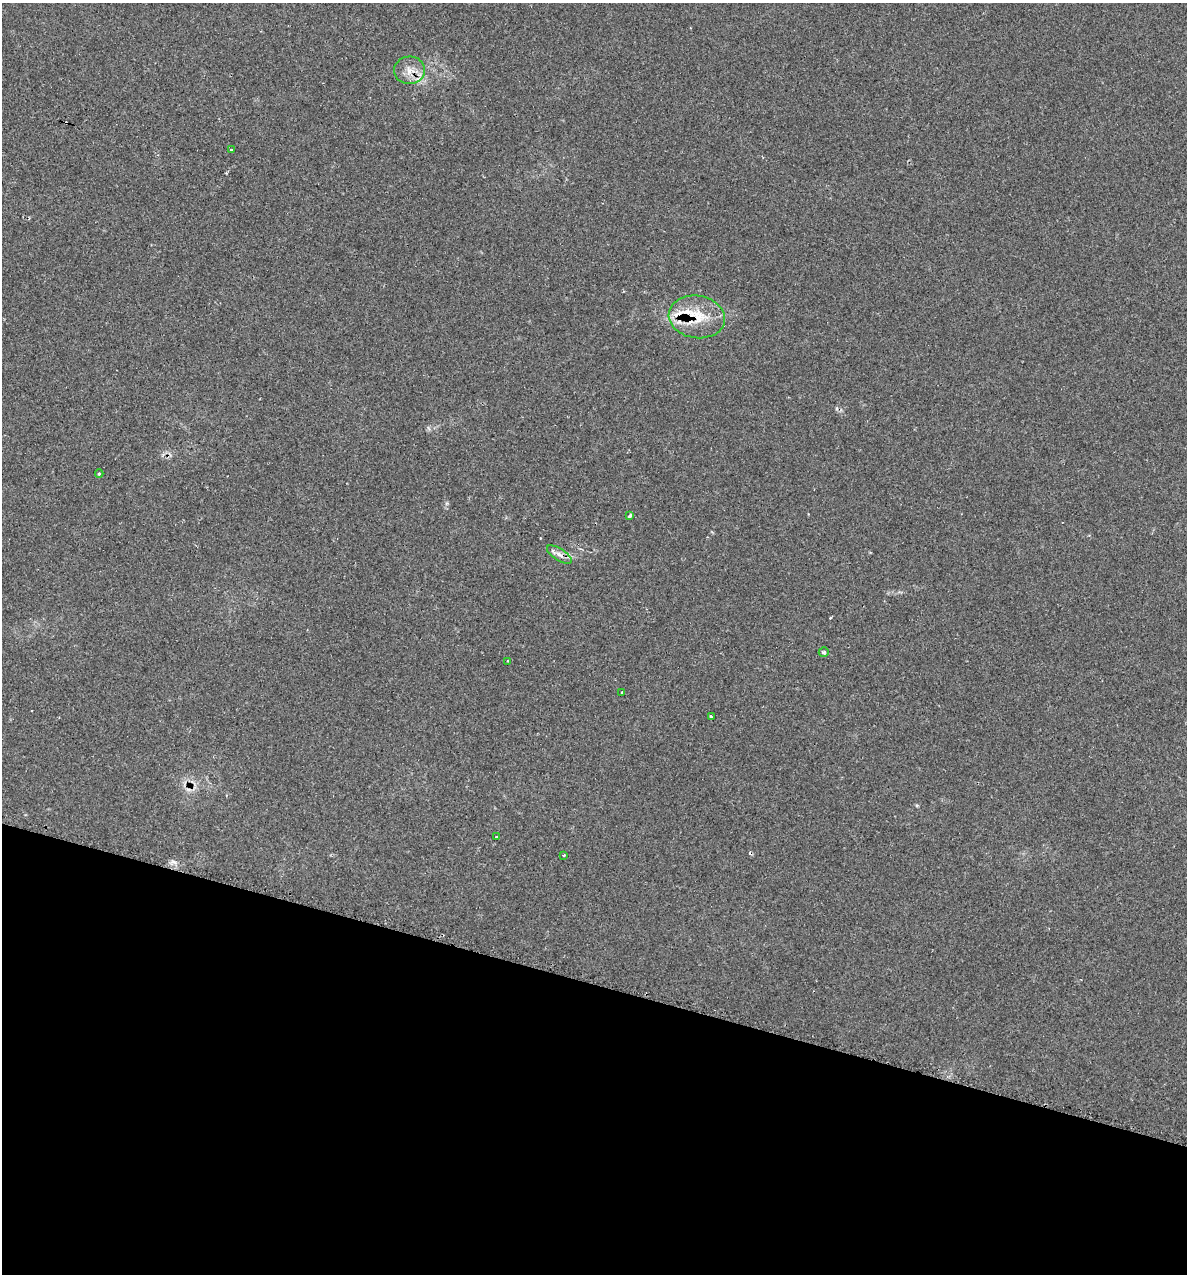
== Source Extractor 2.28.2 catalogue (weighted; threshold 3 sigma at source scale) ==
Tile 15 of 4 x 4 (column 3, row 4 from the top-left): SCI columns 2498-3682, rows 7-1278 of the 5134 x 5104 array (HDU 1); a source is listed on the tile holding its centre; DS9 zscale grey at full resolution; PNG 1189 x 1276 px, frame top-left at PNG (2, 3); each listed source drawn as its Kron ellipse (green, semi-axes under 4 px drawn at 4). Shown black and unused: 23% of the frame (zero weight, under 2 of 3 exposures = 1% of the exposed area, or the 3 px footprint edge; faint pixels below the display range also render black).
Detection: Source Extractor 2.28.2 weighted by HDU 2 'WHT'; one run over the whole footprint, this tile lists its part. Background 0.118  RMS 0.0072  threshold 0.0324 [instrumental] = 3 sigma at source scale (4.5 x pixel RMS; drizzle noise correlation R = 1.50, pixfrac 1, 0.05/0.05 arcsec/px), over >= 5 px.
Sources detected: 19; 6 cosmic-ray / hot-pixel residue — neither listed nor drawn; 1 inside a brighter listed object's ellipse — not listed separately; the other 12 listed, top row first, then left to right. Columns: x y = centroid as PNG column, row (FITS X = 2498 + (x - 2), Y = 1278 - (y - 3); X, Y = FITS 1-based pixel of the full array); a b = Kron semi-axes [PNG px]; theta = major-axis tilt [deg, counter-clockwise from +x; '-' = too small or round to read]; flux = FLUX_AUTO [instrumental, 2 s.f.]
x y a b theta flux
410 70 15 14 - 9.1
231 149 3 2 - 0.7
697 317 28 21 -9 26
99 474 4 3 - 1.4
630 516 4 3 - 17
559 554 14 5 -33 3.9
824 652 5 4 - 1.6
508 661 3 3 - 0.96
622 692 3 3 - 1.7
711 717 3 3 - 2.7
496 837 2 2 - 0.56
563 855 3 3 - 1.6
Overlapping masked pixels (flux is a lower limit): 3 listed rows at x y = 410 70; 697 317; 559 554